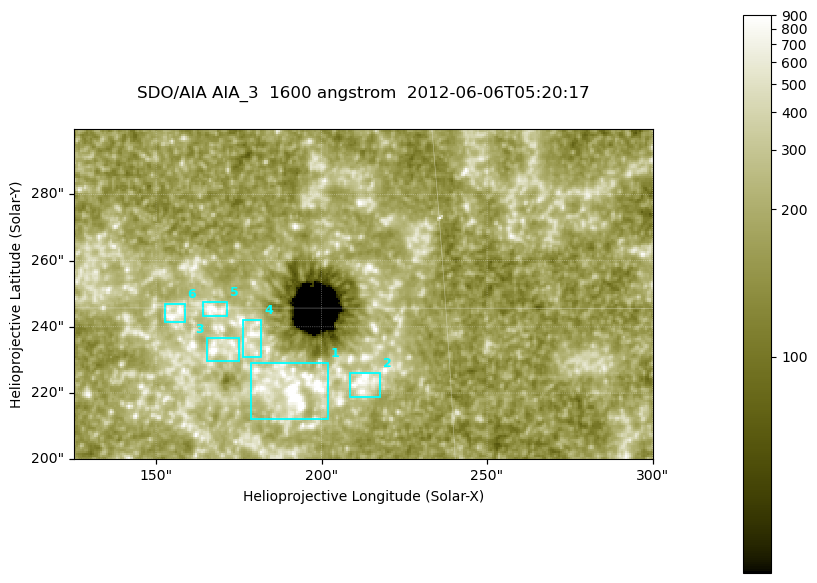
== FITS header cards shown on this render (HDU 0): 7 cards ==
TELESCOP= 'SDO/AIA '
INSTRUME= 'AIA_3   '
WAVELNTH=                 1600
WAVEUNIT= 'angstrom'
DATE-OBS= '2012-06-06T05:20:17.12'
CTYPE1  = 'HPLN-TAN'
CTYPE2  = 'HPLT-TAN'

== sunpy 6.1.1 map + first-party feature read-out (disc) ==
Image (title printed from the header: SDO/AIA AIA_3  1600 angstrom  2012-06-06T05:20:17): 287 x 164 px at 0.609 arcsec/px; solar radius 946 arcsec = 1552 px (partial field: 0.6% of the solar disc is inside the frame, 100% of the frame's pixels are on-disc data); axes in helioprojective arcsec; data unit not stated in the header (colour bar unlabelled)
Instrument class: DISC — disc imager (sunpy class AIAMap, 1600 A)
Bright regions (active regions / flare kernels): reference = the on-disc median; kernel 3 px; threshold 5 sigma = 311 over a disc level ~180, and >= 1.15x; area >= 47 px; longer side >= 3 px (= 1.8 arcsec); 6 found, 6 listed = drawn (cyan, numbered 1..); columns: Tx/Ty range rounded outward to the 2 arcsec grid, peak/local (2 s.f.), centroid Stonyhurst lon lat
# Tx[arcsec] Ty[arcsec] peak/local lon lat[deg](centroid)
1 178..202 212..230 18 +12 +13
2 208..218 218..226 5.8 +13 +14
3 164..176 230..238 5.6 +11 +14
4 176..182 230..242 5.2 +11 +14
5 164..172 242..248 5.6 +11 +15
6 152..160 240..248 5 +10 +15